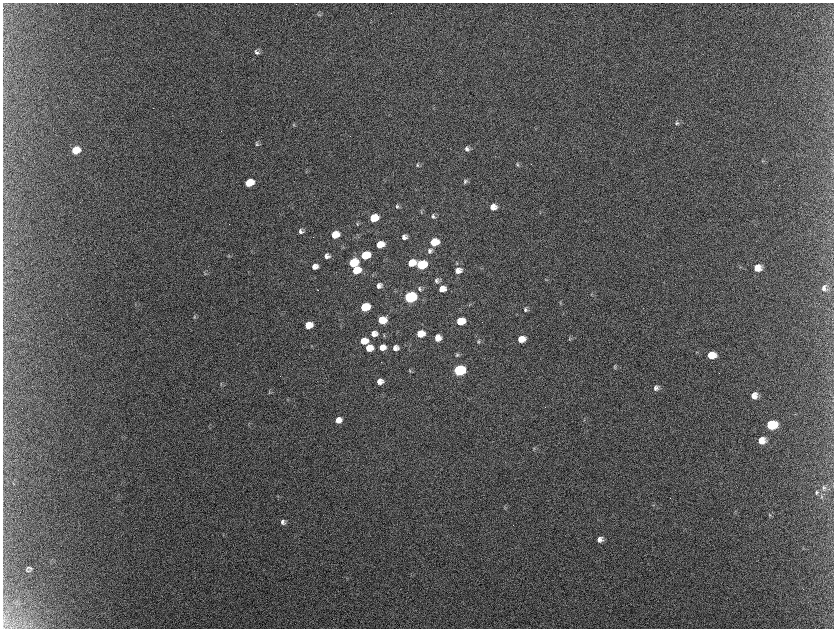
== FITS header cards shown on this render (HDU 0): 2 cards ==
NAXIS1  =                 1663 / length of data axis 1
NAXIS2  =                 1252 / length of data axis 2

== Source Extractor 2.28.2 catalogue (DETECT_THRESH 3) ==
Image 1663 x 1252 px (HDU 0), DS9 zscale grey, zoomed out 1/2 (1 PNG px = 2 x 2 image px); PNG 836 x 630 px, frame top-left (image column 2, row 1251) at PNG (3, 3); no overlay
Background 2130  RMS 31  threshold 94.4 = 3 sigma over >= 5 px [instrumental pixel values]
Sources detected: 101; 10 cannot appear on this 1/2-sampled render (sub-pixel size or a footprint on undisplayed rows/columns) and are not listed; the other 91 listed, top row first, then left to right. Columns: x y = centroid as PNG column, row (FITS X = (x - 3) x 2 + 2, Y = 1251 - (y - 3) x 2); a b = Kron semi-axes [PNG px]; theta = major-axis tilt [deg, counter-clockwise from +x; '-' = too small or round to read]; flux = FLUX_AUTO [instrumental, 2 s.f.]
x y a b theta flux
319 15 5 4 - 9.1e+03
257 52 6 5 - 1.9e+04
677 123 6 5 - 1.3e+04
294 125 3 3 - 5.1e+03
535 128 3 2 - 4.2e+03
257 144 7 5 -62 1.5e+04
467 149 7 5 -58 2.3e+04
76 150 7 6 - 1.9e+05
763 161 4 3 - 6.0e+03
517 164 5 3 - 8.5e+03
417 165 7 4 -82 1.2e+04
306 172 4 2 - 4.5e+03
465 181 7 5 -90 1.5e+04
249 183 6 5 - 2.6e+05
397 206 7 5 -49 1.4e+04
493 207 6 5 - 5.6e+04
421 212 5 3 - 6.3e+03
540 213 4 2 - 3.9e+03
433 216 5 4 - 1.4e+04
374 218 6 5 - 2.1e+05
357 224 5 3 - 5.6e+03
301 231 6 6 - 2.4e+04
335 234 6 5 - 1.5e+05
404 237 5 5 - 2.6e+04
434 242 6 5 - 1.9e+05
380 244 6 5 - 1.2e+05
430 251 7 6 - 2.3e+04
365 255 6 5 - 3.2e+05
327 256 5 5 - 3.1e+04
353 262 7 6 - 3.0e+05
412 263 6 5 - 1.2e+05
421 264 7 6 - 5.1e+05
315 266 6 5 - 4.3e+04
757 268 7 6 - 7.7e+04
356 270 7 6 - 2.0e+05
458 270 7 6 - 4.7e+04
205 273 6 3 -69 8.0e+03
546 280 4 2 - 4.8e+03
437 281 6 6 - 2.1e+04
379 286 5 5 - 3.0e+04
824 288 9 6 -85 2.8e+04
420 289 8 4 -86 1.4e+04
442 289 6 5 - 6.8e+04
318 290 2 1 - 7.4e+03
410 297 7 6 - 1.5e+06
560 303 4 2 - 4.4e+03
469 305 4 2 - 3.9e+03
365 307 6 5 - 3.7e+05
525 309 7 5 89 1.6e+04
194 317 6 3 -74 9.2e+03
382 320 7 6 - 1.5e+05
460 321 6 5 - 1.9e+05
308 325 6 5 - 1.5e+05
420 333 6 5 - 1.3e+05
374 334 7 6 - 4.6e+04
384 335 5 4 - 7.7e+03
438 338 6 5 - 5.9e+04
521 339 7 6 - 8.9e+04
570 339 5 4 - 8.9e+03
364 341 6 5 - 1.2e+05
479 342 7 5 -34 1.1e+04
382 347 6 5 - 6.1e+04
369 348 6 5 - 1.2e+05
395 348 6 6 - 3.8e+04
457 355 6 4 -71 1.2e+04
711 355 7 6 - 1.2e+05
615 367 5 5 - 1.0e+04
459 370 7 6 - 1.2e+06
410 371 6 3 87 8.0e+03
380 381 6 5 - 5.3e+04
221 385 5 3 - 6.5e+03
656 388 7 6 - 2.4e+04
269 392 5 3 - 7.0e+03
754 395 7 6 - 5.5e+04
288 400 4 2 - 4.5e+03
338 420 6 5 - 5.9e+04
584 420 3 3 - 4.6e+03
248 424 5 2 - 4.9e+03
771 425 8 6 1 3.2e+05
762 440 8 6 -3 7.4e+04
534 449 5 4 - 9.4e+03
824 488 7 6 - 2.0e+04
817 492 6 4 83 1.2e+04
821 497 6 4 -78 1.2e+04
653 505 5 3 - 5.2e+03
505 507 5 3 - 6.9e+03
769 515 4 4 - 7.0e+03
283 522 6 6 - 2.2e+04
600 539 7 6 - 3.3e+04
28 567 6 3 -20 1.1e+04
27 570 7 4 -15 9.8e+03
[10 sub-pixel or undisplayed-footprint detections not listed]